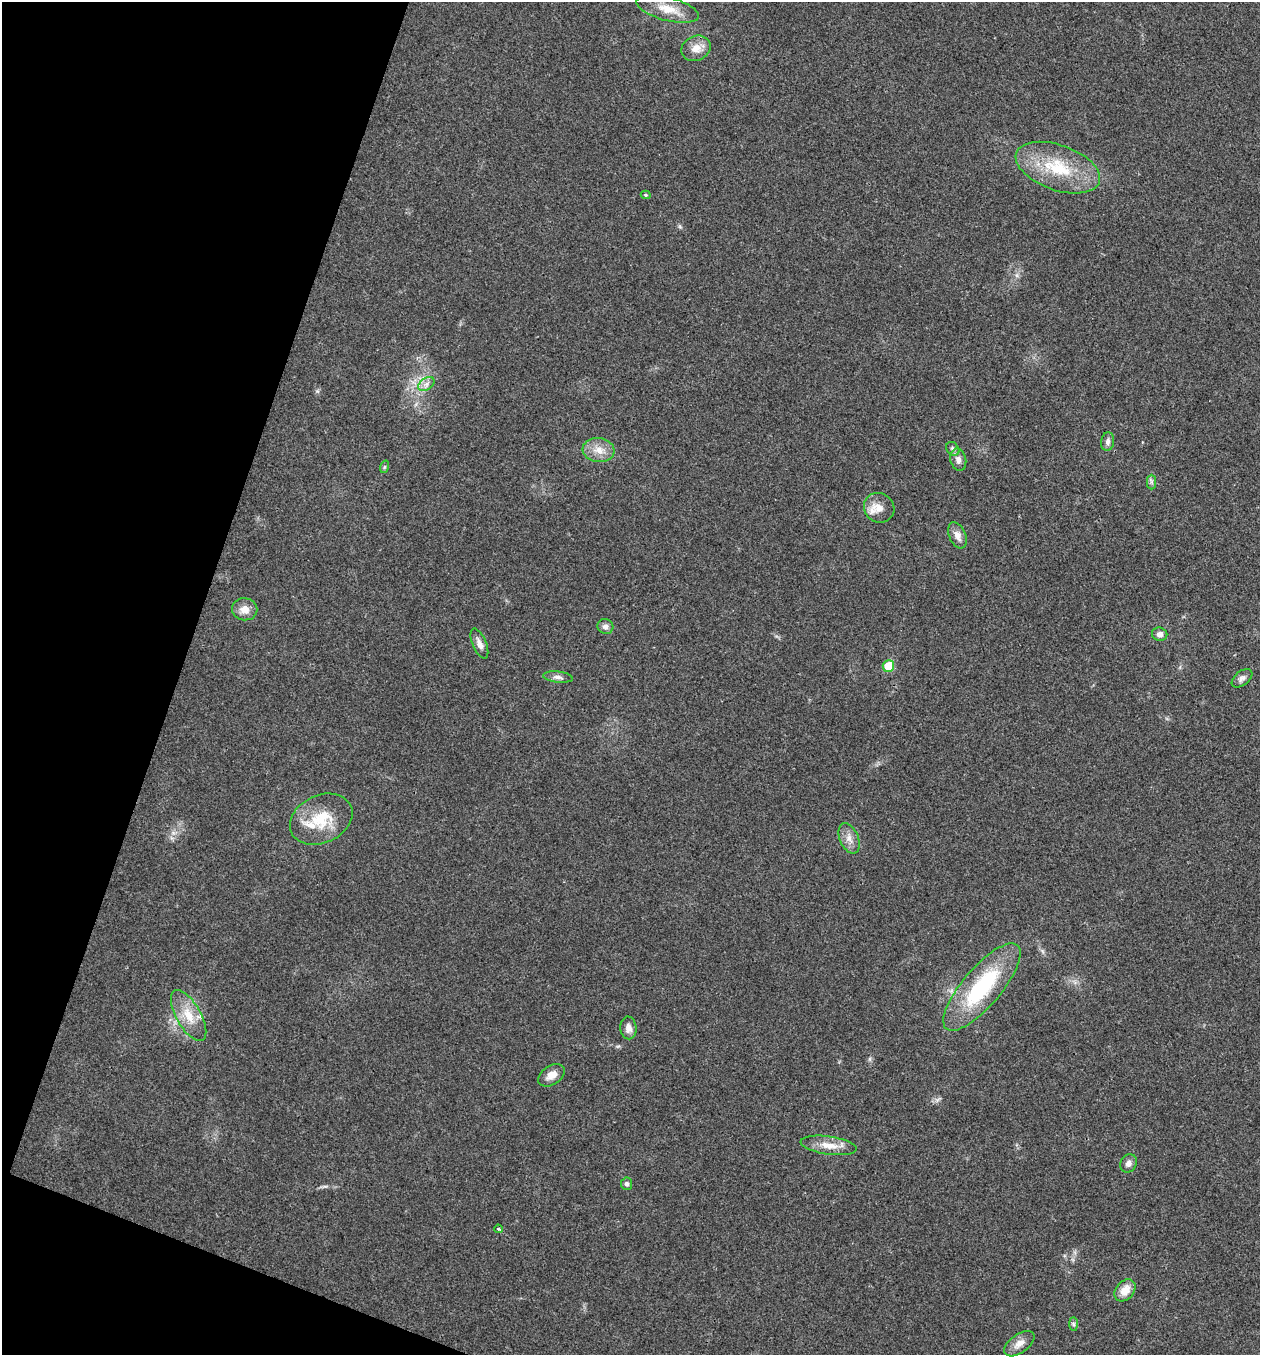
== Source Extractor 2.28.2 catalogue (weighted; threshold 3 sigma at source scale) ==
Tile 9 of 4 x 4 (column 1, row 3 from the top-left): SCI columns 136-1393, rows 1359-2711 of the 5434 x 5419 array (HDU 1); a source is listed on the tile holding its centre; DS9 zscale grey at full resolution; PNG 1262 x 1357 px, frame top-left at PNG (2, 2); each listed source drawn as its Kron ellipse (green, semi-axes under 4 px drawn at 4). Shown black and unused: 17% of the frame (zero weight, under 3 of 4 exposures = <1% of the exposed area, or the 3 px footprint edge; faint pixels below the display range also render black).
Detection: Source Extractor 2.28.2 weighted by HDU 2 'WHT'; one run over the whole footprint, this tile lists its part. Background 0.0237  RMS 0.0041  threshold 0.0183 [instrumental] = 3 sigma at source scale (4.5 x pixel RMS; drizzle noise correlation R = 1.50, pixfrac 1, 0.05/0.05 arcsec/px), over >= 5 px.
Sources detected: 35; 2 inside a brighter listed object's ellipse — not listed separately; the other 33 listed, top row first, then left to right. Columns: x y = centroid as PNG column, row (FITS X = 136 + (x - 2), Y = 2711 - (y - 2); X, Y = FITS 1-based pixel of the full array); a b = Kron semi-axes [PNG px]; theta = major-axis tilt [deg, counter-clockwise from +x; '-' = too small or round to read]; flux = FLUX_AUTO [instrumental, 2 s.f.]
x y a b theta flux
668 9 32 12 -15 8.1
696 48 15 12 23 4.6
1058 168 44 22 -19 24
646 195 5 4 - 0.6
426 384 9 6 37 1.9
1108 442 9 6 82 1.7
953 449 7 6 - 1.1
599 450 16 12 -6 5.3
958 460 11 8 -75 2.2
384 467 6 4 71 0.58
1151 482 7 4 -90 0.96
879 508 16 14 -35 5
957 535 14 8 -67 2.8
245 609 12 11 - 3.9
605 626 8 7 - 1.8
1160 634 8 7 - 2
479 644 16 7 -67 2.6
888 666 6 6 - 11
558 677 15 5 -7 1.9
1242 678 12 7 37 1.7
321 819 32 24 25 16
849 838 16 9 -67 3.4
982 987 55 19 50 41
189 1015 28 12 -60 9.1
628 1028 11 8 -86 2.6
552 1075 14 9 34 3.9
829 1145 28 9 -8 6.1
1128 1163 9 8 - 1.9
627 1184 6 5 - 1.1
498 1229 4 3 - 0.61
1125 1290 12 9 49 5.2
1073 1324 7 4 -89 0.76
1019 1344 17 9 36 3.7